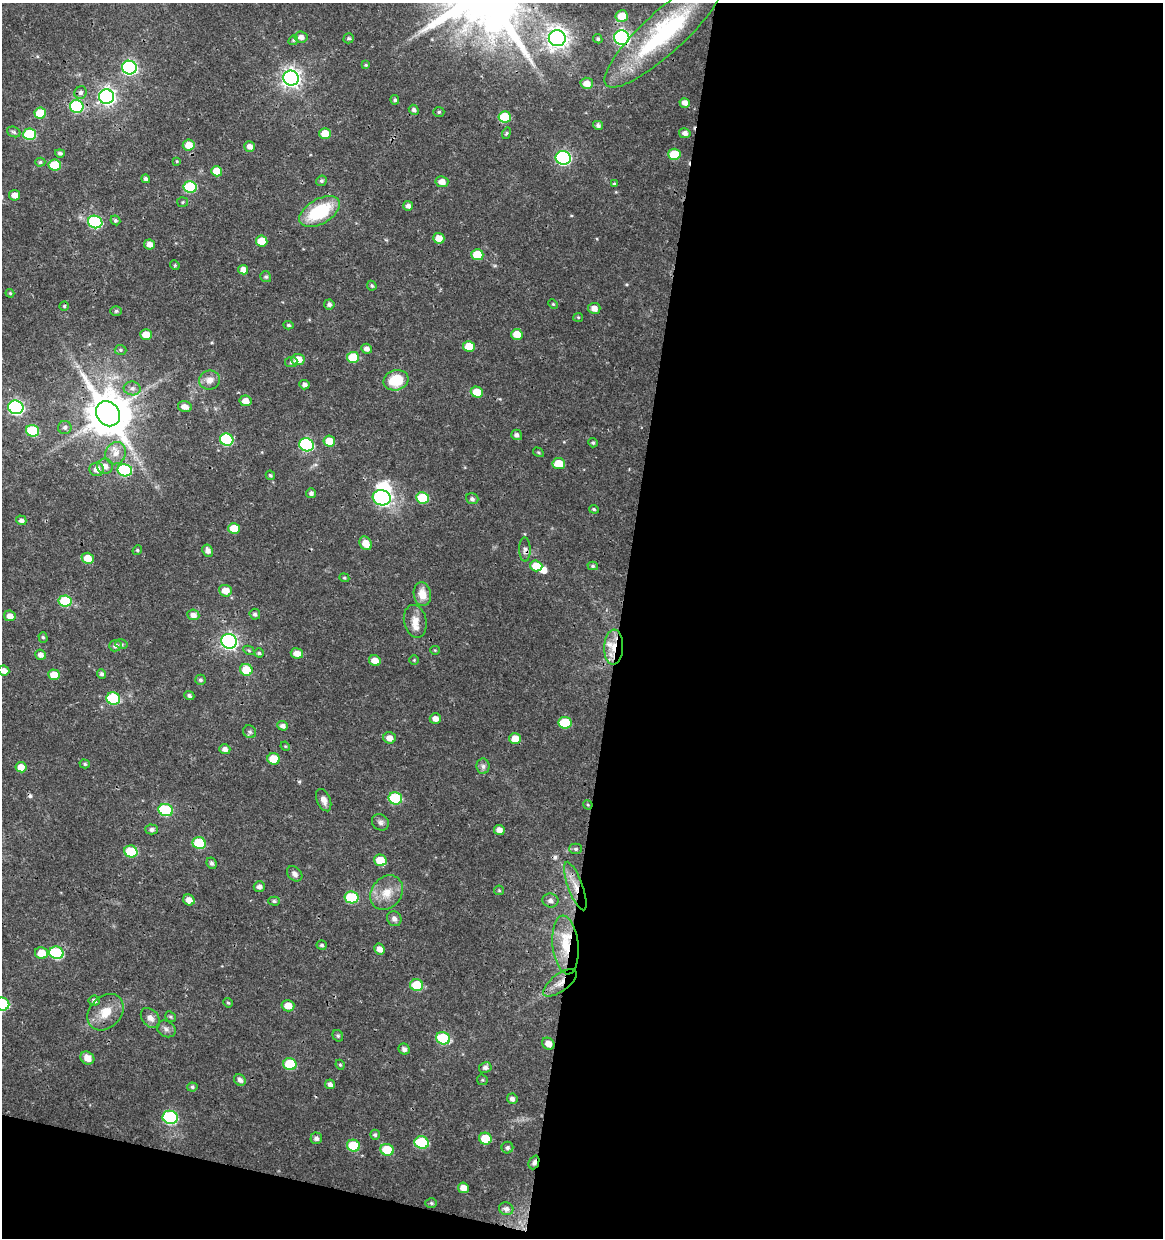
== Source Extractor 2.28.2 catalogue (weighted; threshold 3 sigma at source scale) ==
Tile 16 of 4 x 4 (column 4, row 4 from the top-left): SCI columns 3765-4925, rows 1-1236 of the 5147 x 4948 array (HDU 1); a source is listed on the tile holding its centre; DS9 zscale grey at full resolution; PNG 1165 x 1240 px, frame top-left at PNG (2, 3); each listed source drawn as its Kron ellipse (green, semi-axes under 4 px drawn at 4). Shown black and unused: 49% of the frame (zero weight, under 3 of 4 exposures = <1% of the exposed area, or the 3 px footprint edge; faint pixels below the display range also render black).
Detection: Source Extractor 2.28.2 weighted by HDU 2 'WHT'; one run over the whole footprint, this tile lists its part. Background 0.0216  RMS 0.002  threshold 0.00884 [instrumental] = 3 sigma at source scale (4.5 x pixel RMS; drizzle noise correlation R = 1.50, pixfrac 1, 0.0396/0.0396 arcsec/px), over >= 5 px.
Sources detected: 215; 2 inside a brighter object's white glare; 2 cosmic-ray / hot-pixel residue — neither listed nor drawn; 2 inside a brighter listed object's ellipse — not listed separately; the other 209 listed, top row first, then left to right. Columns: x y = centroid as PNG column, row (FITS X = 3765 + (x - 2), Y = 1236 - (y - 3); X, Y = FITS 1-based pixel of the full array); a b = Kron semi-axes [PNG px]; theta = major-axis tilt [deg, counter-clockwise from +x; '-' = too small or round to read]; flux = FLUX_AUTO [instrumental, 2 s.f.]
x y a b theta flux
622 16 6 6 - 4.2
664 32 78 21 42 26
301 37 6 5 - 1.1
349 38 5 5 - 0.35
557 38 8 8 - 140
622 38 8 7 - 50
598 39 5 4 - 0.36
293 40 5 4 - 0.3
366 65 4 3 - 0.23
129 68 7 7 - 45
291 78 8 7 - 100
587 83 6 5 - 2
81 93 6 6 - 0.62
106 97 7 7 - 79
395 100 5 4 - 0.35
685 103 5 5 - 1.1
77 106 7 6 - 17
414 110 5 4 - 0.54
439 112 5 5 - 0.34
40 113 6 5 - 6
505 117 6 5 - 7.4
598 125 5 4 - 0.55
14 132 7 5 -19 0.4
506 133 6 3 70 0.27
685 133 6 5 - 0.8
30 134 6 5 - 12
325 134 6 5 - 3.3
189 145 6 5 - 3
250 146 5 5 - 1.1
60 153 5 4 - 0.42
674 154 6 5 - 6.2
563 158 7 7 - 39
177 161 4 4 - 0.17
40 162 5 4 - 0.32
55 165 6 5 - 7.9
217 171 5 5 - 3.2
146 179 4 4 - 0.54
321 181 5 5 - 0.41
442 182 6 5 - 1.5
614 184 4 4 - 0.28
190 187 6 6 - 13
14 195 5 5 - 1.6
183 202 5 5 - 0.29
408 206 5 5 - 0.79
320 212 22 12 30 12
115 220 5 4 - 0.35
95 222 7 6 - 22
439 238 6 5 - 2
262 241 6 5 - 3.9
149 244 5 5 - 1.4
477 255 6 5 - 5.7
175 265 5 4 - 0.25
243 270 5 4 - 1.5
266 277 6 5 - 0.37
372 286 5 4 - 0.31
10 293 4 3 - 0.22
329 304 5 5 - 0.55
553 304 5 3 - 0.22
64 306 4 4 - 0.28
594 308 6 5 - 1.4
116 311 6 5 - 0.36
578 317 5 4 - 0.23
288 325 5 4 - 0.33
517 334 5 5 - 3
146 335 6 5 - 3.1
469 346 6 5 - 4.5
366 349 5 5 - 0.84
120 350 6 5 - 0.32
353 357 6 5 - 5.7
298 359 6 5 - 2.8
291 362 6 5 - 0.37
209 380 10 9 - 1.6
396 380 13 10 17 6
304 385 5 4 - 0.66
132 388 8 7 - 0.87
477 392 6 5 - 3.3
245 401 6 5 - 1.7
16 407 7 7 - 46
185 407 7 5 -14 1.4
108 414 13 11 -51 770
65 427 6 6 - 0.58
33 431 6 6 - 11
517 435 5 5 - 0.6
227 440 7 6 - 16
329 441 6 5 - 2.9
593 443 5 4 - 0.33
306 445 7 6 - 24
538 452 5 3 - 0.23
116 453 11 10 - 1.8
559 464 6 5 - 3.9
105 466 8 7 - 1.3
97 469 7 6 - 1.5
125 470 7 6 - 16
270 475 5 4 - 0.3
311 493 5 5 - 0.58
382 498 9 7 -18 25
423 498 6 5 - 8.1
472 499 6 5 - 0.53
594 509 5 4 - 0.28
21 520 5 4 - 0.64
234 528 6 5 - 4
366 543 7 5 -56 2.5
137 550 5 4 - 0.28
525 550 12 6 -88 0.71
208 551 6 5 - 0.97
88 558 6 5 - 2.9
536 566 6 5 - 3.5
593 566 5 4 - 0.33
344 578 5 4 - 0.26
225 591 6 5 - 2.5
422 594 12 8 -81 2.5
65 601 6 5 - 10
255 614 5 5 - 0.43
193 615 6 5 - 1
10 616 6 5 - 1.2
415 621 16 11 -77 1.9
43 637 5 4 - 0.35
229 641 8 7 - 59
121 644 6 5 - 0.36
115 646 6 5 - 0.69
614 647 17 9 87 3.2
249 650 6 4 -29 0.27
435 650 4 4 - 0.2
259 653 4 4 - 0.32
297 653 6 5 - 1.8
40 655 5 5 - 0.94
414 660 4 4 - 0.24
375 661 6 5 - 1.9
246 670 6 6 - 4.7
4 671 5 5 - 1.4
101 674 5 4 - 0.47
54 675 6 5 - 2.9
200 680 5 5 - 0.4
189 696 5 4 - 0.49
113 699 7 6 - 14
435 718 5 5 - 1.1
565 723 6 6 - 8.1
283 726 5 4 - 0.79
250 732 7 6 - 0.48
389 738 6 5 - 1.4
515 739 6 5 - 2.3
285 746 5 4 - 0.19
225 749 6 5 - 0.86
274 759 6 5 - 4.8
85 764 5 4 - 0.3
483 766 8 6 -90 0.61
21 767 5 5 - 2.1
395 798 7 6 - 14
324 800 12 6 -67 1.2
588 805 5 3 - 0.2
166 810 7 6 - 15
380 822 9 7 -39 0.67
152 829 6 5 - 0.66
499 830 5 5 - 1.2
199 843 7 6 - 8.9
576 849 6 5 - 0.41
131 851 6 6 - 7.7
380 860 6 5 - 3.8
212 863 6 4 -63 0.53
295 874 9 6 -43 0.8
575 886 26 7 -70 2.9
259 887 5 5 - 0.69
499 890 5 5 - 0.25
387 893 18 15 53 3.3
351 897 7 6 - 12
189 900 6 5 - 1.5
274 901 6 4 -1 0.37
550 901 8 7 - 0.78
394 919 8 7 - 0.7
322 945 5 4 - 0.4
565 945 29 13 -84 6.4
380 949 6 5 - 1.2
41 953 6 6 - 3.1
56 953 7 6 - 17
560 983 20 8 36 2.1
417 985 6 6 - 6.4
94 1001 6 5 - 0.58
228 1003 5 4 - 0.26
2 1004 7 6 - 18
288 1006 6 5 - 2.2
106 1012 20 15 46 3.8
170 1017 6 5 - 0.33
150 1018 11 8 -48 1.2
166 1029 10 7 -29 0.77
338 1036 6 5 - 0.34
443 1038 7 6 - 11
548 1044 6 5 - 1.4
404 1049 6 5 - 0.73
87 1058 7 6 - 1.8
290 1064 6 6 - 7.9
340 1065 5 4 - 0.27
485 1068 6 5 - 0.64
240 1080 6 5 - 0.76
482 1080 5 5 - 0.27
330 1084 5 4 - 0.69
192 1087 5 4 - 0.35
512 1099 5 5 - 0.7
170 1117 8 6 -18 25
375 1135 5 5 - 0.39
316 1138 6 6 - 0.6
485 1139 6 6 - 4.9
422 1143 7 6 - 14
353 1146 6 6 - 7.8
507 1148 6 6 - 0.47
387 1150 7 6 - 5.9
534 1162 7 5 67 0.58
463 1188 5 5 - 1.6
431 1203 6 5 - 0.34
506 1209 7 6 - 0.77
Overlapping masked pixels (flux is a lower limit): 8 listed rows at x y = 622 38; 108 414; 525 550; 614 647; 575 886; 565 945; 560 983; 534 1162
Isophote crosses this tile's border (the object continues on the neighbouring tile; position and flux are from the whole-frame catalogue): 2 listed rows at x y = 4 671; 2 1004